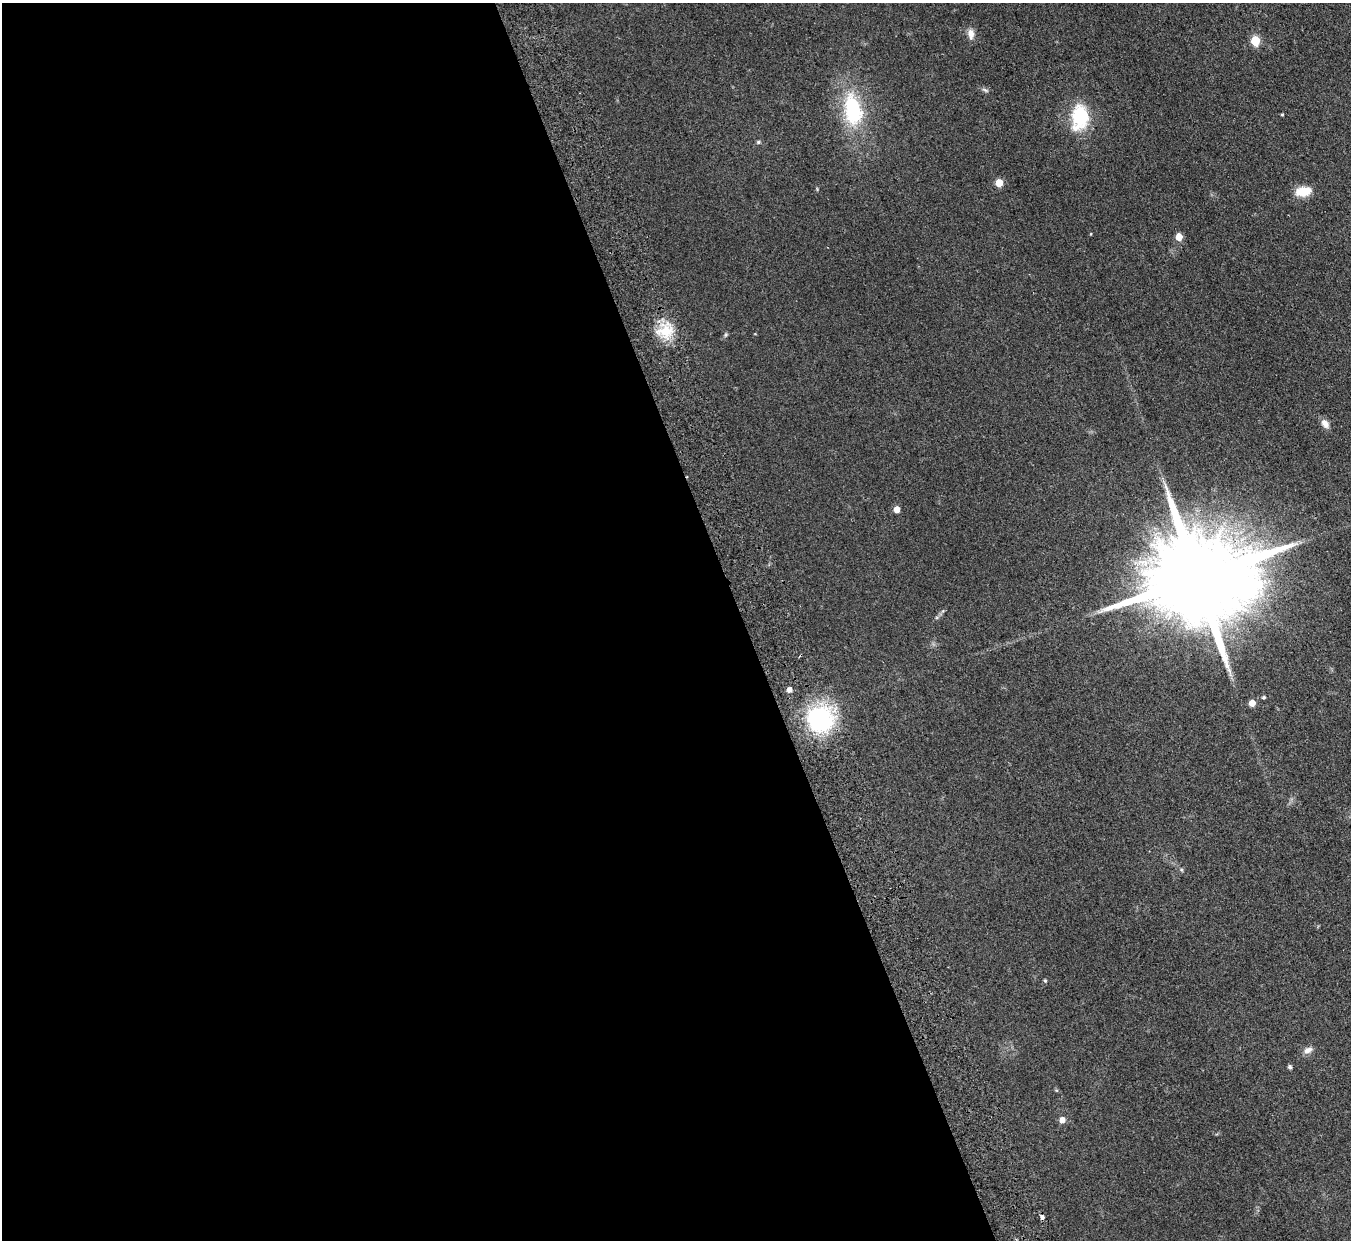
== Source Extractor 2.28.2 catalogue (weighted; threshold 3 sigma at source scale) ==
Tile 9 of 4 x 4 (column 1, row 3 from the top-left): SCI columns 55-1403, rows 1537-2774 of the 5506 x 5424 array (HDU 1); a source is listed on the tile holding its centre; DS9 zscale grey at full resolution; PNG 1353 x 1242 px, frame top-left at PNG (2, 3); no overlay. Shown black and unused: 55% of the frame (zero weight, under 2 of 3 exposures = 3% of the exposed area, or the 3 px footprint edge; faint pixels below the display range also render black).
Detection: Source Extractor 2.28.2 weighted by HDU 2 'WHT'; one run over the whole footprint, this tile lists its part. Background 0.0678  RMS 0.0077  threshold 0.0345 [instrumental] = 3 sigma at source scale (4.5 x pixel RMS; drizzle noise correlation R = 1.50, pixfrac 1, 0.05/0.05 arcsec/px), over >= 5 px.
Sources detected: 24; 1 cosmic-ray / hot-pixel residue — not listed; the other 23 listed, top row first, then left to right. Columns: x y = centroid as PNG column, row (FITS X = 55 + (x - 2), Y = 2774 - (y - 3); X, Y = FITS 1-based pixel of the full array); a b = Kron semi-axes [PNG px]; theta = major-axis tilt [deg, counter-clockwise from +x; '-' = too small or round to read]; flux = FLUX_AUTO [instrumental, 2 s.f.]
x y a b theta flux
971 34 15 8 -80 5.1
1255 41 5 5 - 32
985 90 8 4 -36 1.4
853 110 34 18 -79 58
1282 114 3 3 - 0.79
1080 117 13 9 83 67
758 142 5 5 - 1.1
999 183 5 5 - 16
1303 191 18 10 9 13
1179 237 5 5 - 11
665 331 21 17 -7 21
726 334 7 4 59 1.1
1325 424 13 8 -53 4.4
897 509 5 5 - 7
1198 578 32 21 14 23000
789 690 5 4 - 3.6
1264 697 4 3 - 1.1
1252 703 5 5 - 8.5
820 719 26 25 - 89
1045 980 5 4 - 0.91
1308 1050 12 7 26 4.1
1290 1067 5 4 - 1.7
1062 1120 5 5 - 5.2